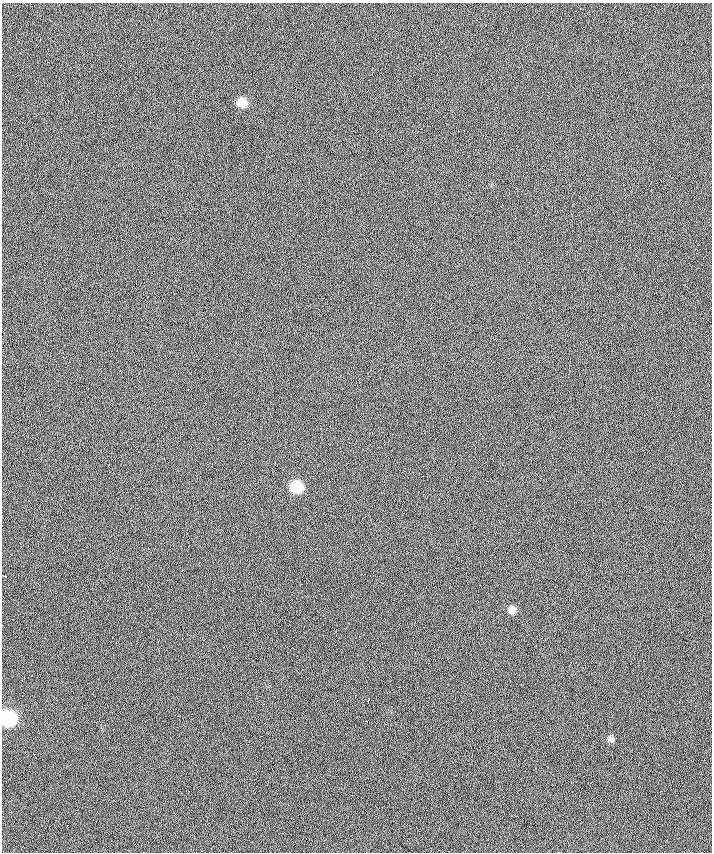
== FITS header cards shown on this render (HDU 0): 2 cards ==
NAXIS1  =                  710 /
NAXIS2  =                  850 /

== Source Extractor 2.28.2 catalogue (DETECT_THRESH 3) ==
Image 710 x 850 px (HDU 0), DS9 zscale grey, 1 PNG px = 1 image px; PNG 714 x 854 px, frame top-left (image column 1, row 850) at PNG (2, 3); no overlay
Background -1.18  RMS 15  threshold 45.5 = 3 sigma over >= 5 px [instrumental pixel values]
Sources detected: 8; all 8 listed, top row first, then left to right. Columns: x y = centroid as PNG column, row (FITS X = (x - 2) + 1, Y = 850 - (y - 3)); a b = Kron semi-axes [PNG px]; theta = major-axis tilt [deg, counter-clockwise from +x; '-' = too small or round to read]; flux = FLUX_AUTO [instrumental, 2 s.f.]
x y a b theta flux
242 103 8 7 - 17000
296 487 8 8 - 56000
4 576 5 2 - 1900
512 610 7 7 - 8400
368 700 5 2 - 2700
8 718 9 8 - 170000
367 721 3 3 - 4900
611 739 8 6 -44 3800
At the frame edge (FLAGS 8, measured only in part): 2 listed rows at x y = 4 576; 8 718